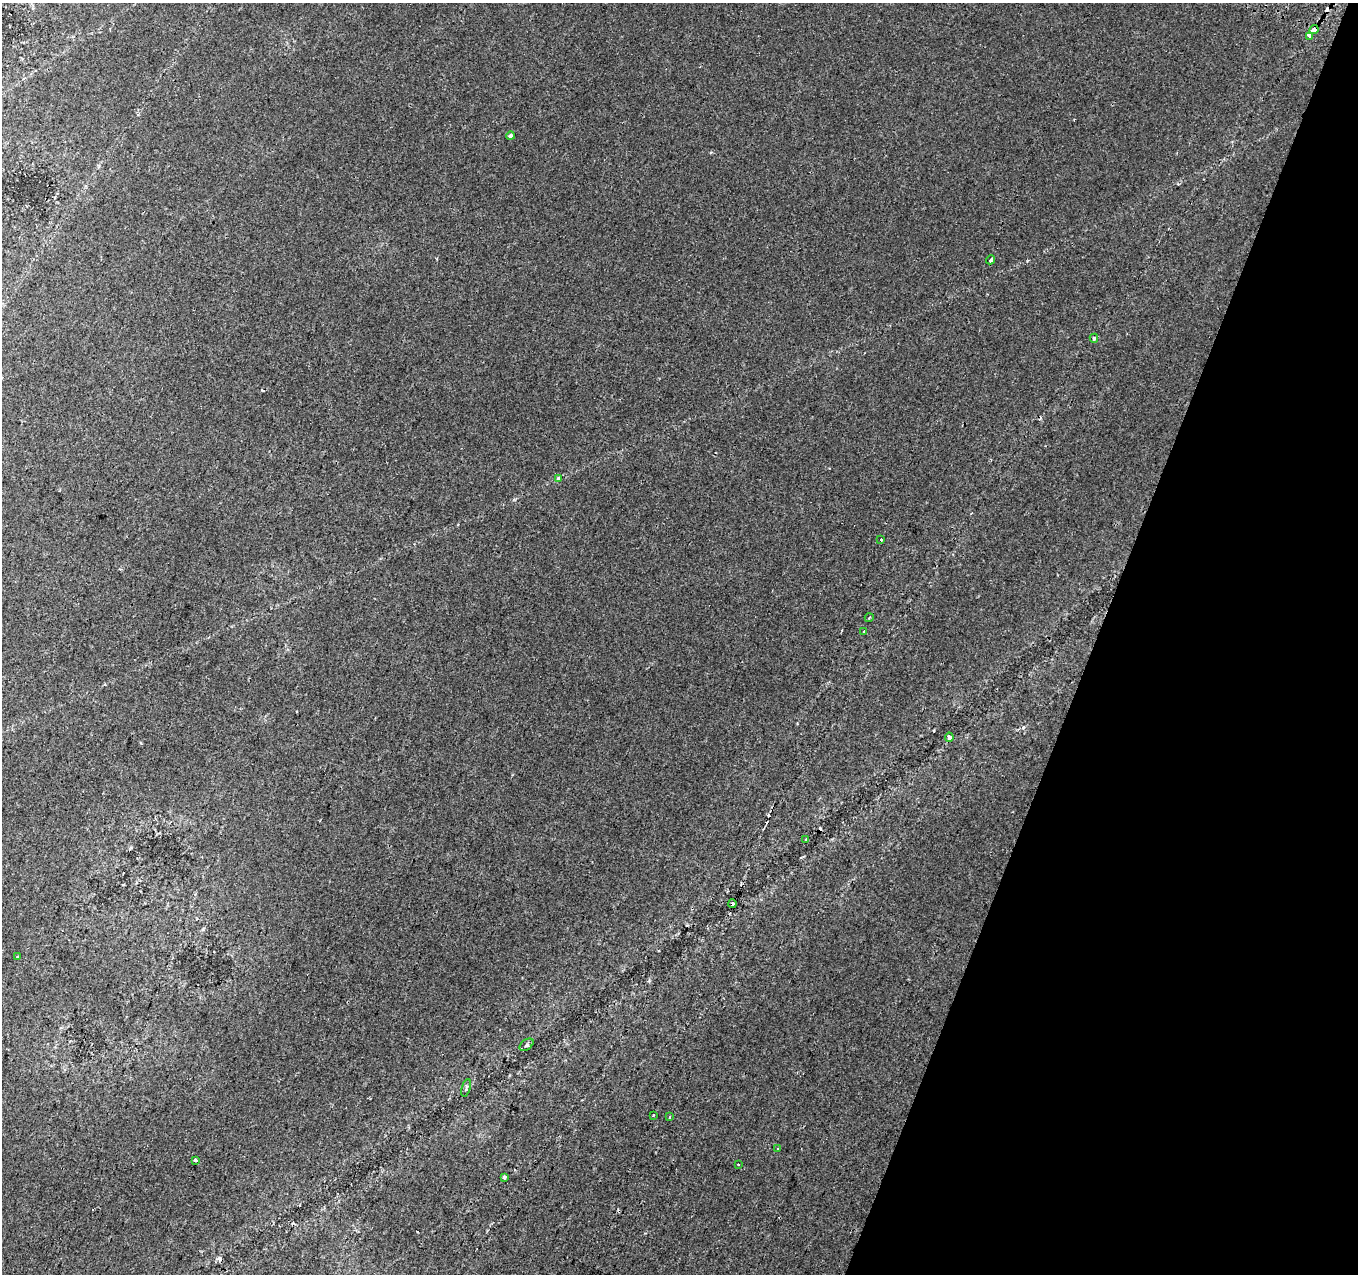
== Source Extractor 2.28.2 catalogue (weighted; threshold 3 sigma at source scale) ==
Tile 8 of 4 x 4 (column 4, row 2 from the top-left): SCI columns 4093-5448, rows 2863-4134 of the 5462 x 5661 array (HDU 1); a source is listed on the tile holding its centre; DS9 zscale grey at full resolution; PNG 1360 x 1276 px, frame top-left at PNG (2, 3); each listed source drawn as its Kron ellipse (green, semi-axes under 4 px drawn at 4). Shown black and unused: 19% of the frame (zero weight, under 2 of 3 exposures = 2% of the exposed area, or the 3 px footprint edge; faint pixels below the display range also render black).
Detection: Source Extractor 2.28.2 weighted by HDU 2 'WHT'; one run over the whole footprint, this tile lists its part. Background 0.00388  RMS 0.0036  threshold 0.016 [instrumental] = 3 sigma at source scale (4.5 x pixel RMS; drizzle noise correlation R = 1.50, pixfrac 1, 0.0396/0.0396 arcsec/px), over >= 5 px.
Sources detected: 28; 7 cosmic-ray / hot-pixel residue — neither listed nor drawn; the other 21 listed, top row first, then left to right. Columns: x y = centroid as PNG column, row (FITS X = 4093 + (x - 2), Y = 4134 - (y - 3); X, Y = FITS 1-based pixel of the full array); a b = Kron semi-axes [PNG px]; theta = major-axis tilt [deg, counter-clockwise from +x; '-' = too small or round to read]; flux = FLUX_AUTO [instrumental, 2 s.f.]
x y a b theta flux
1314 30 5 4 - 1.4
1310 36 4 3 - 1.8
510 136 4 4 - 1.1
991 260 5 3 - 2
1094 338 4 3 - 0.79
558 478 3 3 - 0.52
881 539 3 3 - 3.1
869 618 4 3 - 0.33
864 632 3 3 - 1.7
949 737 4 4 - 1.1
806 840 2 2 - 0.33
733 904 4 3 - 1.6
18 957 3 3 - 1.4
527 1045 8 5 36 0.71
466 1088 9 3 74 0.5
653 1115 3 3 - 1.3
670 1117 3 2 - 0.66
778 1149 3 2 - 0.66
195 1160 4 3 - 0.67
738 1164 3 3 - 0.38
504 1177 4 3 - 0.45
Overlapping masked pixels (flux is a lower limit): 2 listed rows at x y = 1314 30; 733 904